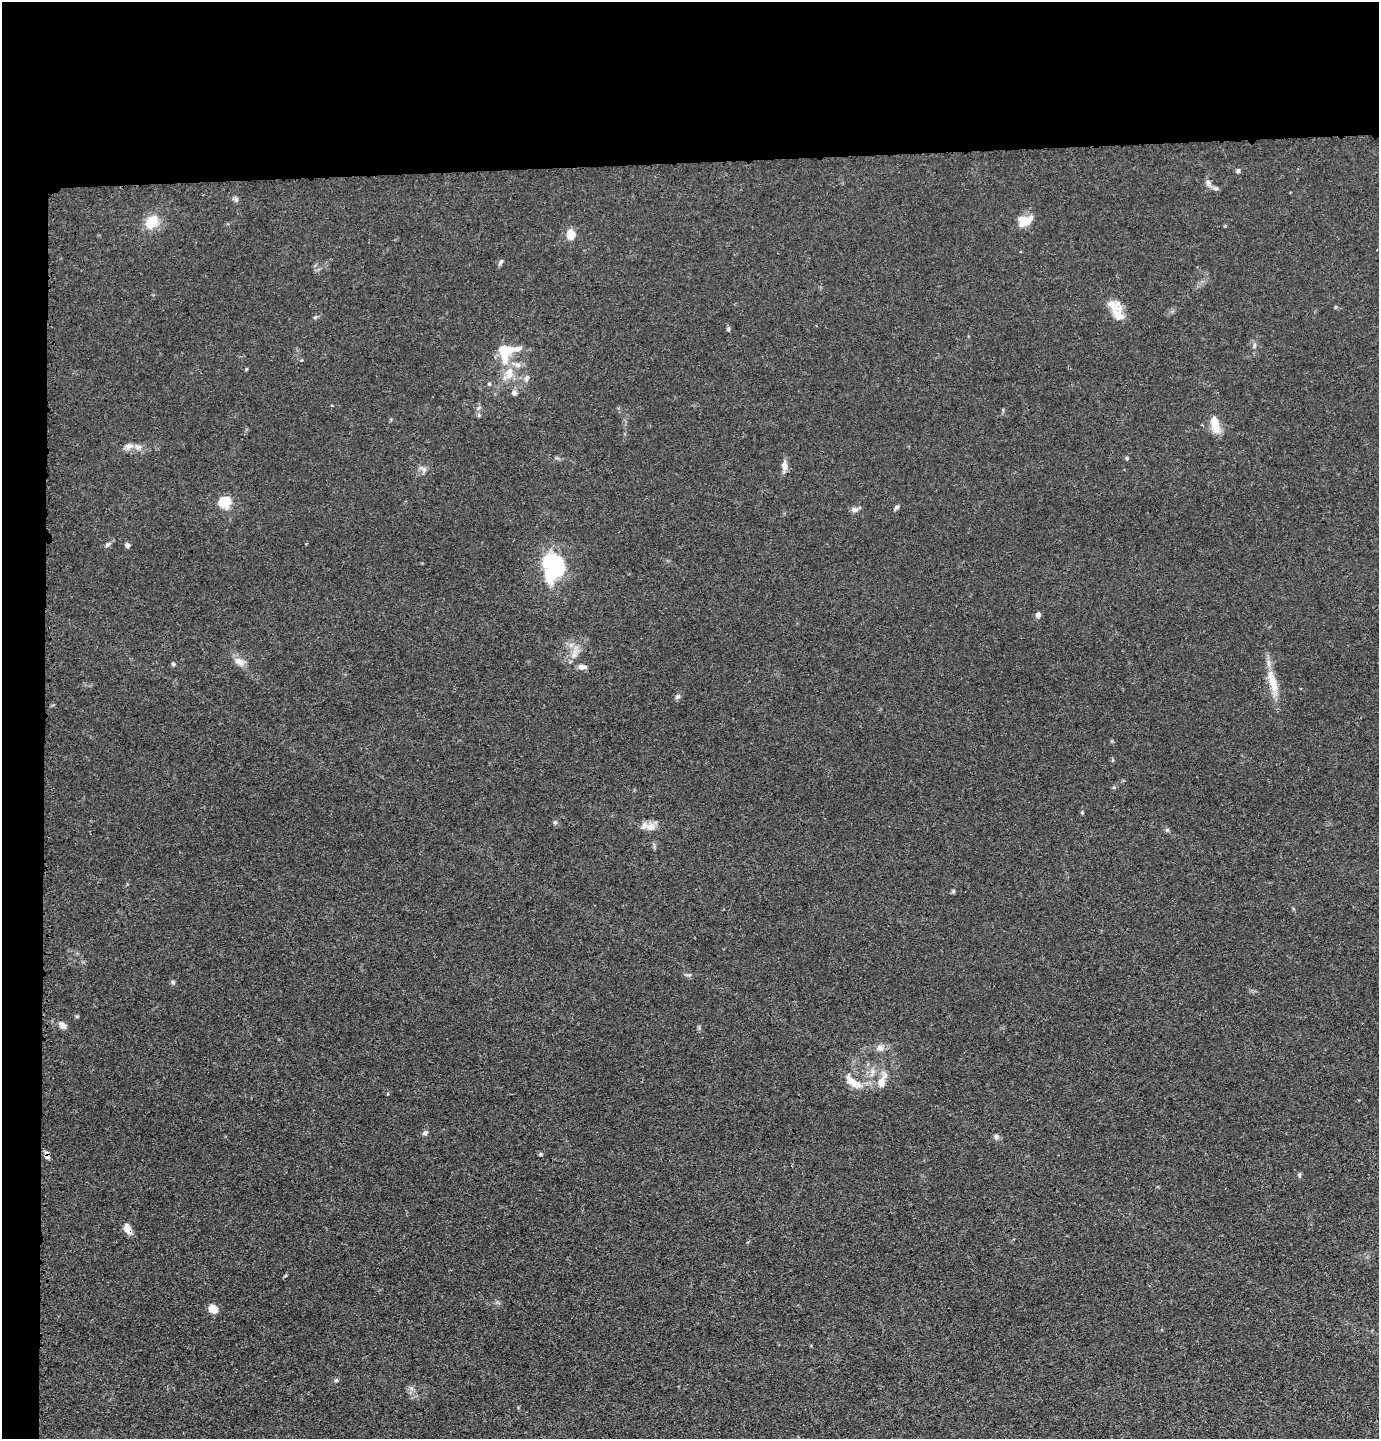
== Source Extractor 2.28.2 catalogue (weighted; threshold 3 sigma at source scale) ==
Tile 1 of 3 x 3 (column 1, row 1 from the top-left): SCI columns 98-1474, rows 2895-4331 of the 4327 x 4353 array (HDU 1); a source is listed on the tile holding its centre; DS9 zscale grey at full resolution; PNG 1381 x 1441 px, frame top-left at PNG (2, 2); no overlay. Shown black and unused: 14% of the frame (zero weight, under 3 of 4 exposures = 3% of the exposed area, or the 3 px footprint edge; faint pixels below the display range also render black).
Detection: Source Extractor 2.28.2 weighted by HDU 2 'WHT'; one run over the whole footprint, this tile lists its part. Background 0.0138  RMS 0.0026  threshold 0.0117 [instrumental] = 3 sigma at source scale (4.5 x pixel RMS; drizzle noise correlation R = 1.50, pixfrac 1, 0.05/0.05 arcsec/px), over >= 5 px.
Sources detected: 65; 3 inside a brighter object's white glare — not listed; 6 inside a brighter listed object's ellipse — not listed separately; the other 56 listed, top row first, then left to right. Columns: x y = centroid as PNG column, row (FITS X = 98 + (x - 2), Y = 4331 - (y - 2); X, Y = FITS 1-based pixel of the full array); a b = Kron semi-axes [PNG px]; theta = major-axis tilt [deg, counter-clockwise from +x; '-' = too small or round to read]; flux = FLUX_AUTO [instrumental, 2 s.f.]
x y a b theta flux
1238 171 5 5 - 0.56
1208 183 13 6 -67 1.1
236 199 8 6 -14 0.68
1025 221 19 12 19 4
152 222 16 12 52 6.5
571 234 12 10 86 3.3
501 262 10 4 60 0.56
1117 313 27 14 -83 4.4
315 317 7 4 43 0.42
728 329 6 5 - 0.46
1254 345 7 4 89 0.51
518 349 12 7 11 1.5
504 357 20 12 90 5.6
518 365 9 7 -9 1.3
246 369 4 4 - 0.27
527 378 10 6 64 1.1
514 393 8 6 -16 0.8
1215 425 19 8 -80 4.8
129 446 13 9 23 1.7
1127 458 5 4 - 0.35
785 466 14 7 -88 1.8
423 469 10 7 -44 1.1
225 502 6 5 - 32
897 507 8 4 43 0.56
854 510 10 7 0 1
108 544 10 5 39 0.7
127 545 5 5 - 0.93
559 567 28 14 -76 12
1038 615 7 6 - 0.83
575 652 25 7 74 2.8
239 662 17 9 -23 2.2
173 664 5 5 - 0.45
582 667 10 6 0 1.3
1273 682 37 10 -74 5.9
678 696 7 6 - 0.77
1082 812 5 4 - 0.31
555 822 5 5 - 0.43
650 827 16 11 -16 2.3
1167 830 5 5 - 0.43
953 891 6 4 -72 0.34
173 982 6 5 - 0.47
63 1025 9 7 -29 1.5
880 1048 11 9 -24 1.6
872 1071 7 6 - 0.97
882 1081 25 10 71 3.3
853 1082 27 10 -40 4.2
387 1094 4 3 - 0.28
425 1133 7 5 32 0.8
996 1137 7 6 - 0.75
541 1154 5 4 - 0.41
47 1156 8 6 -83 1.3
1299 1175 6 5 - 0.46
127 1229 10 6 -62 3
212 1309 11 8 -26 2.5
336 1380 5 5 - 0.39
411 1388 7 5 -44 0.73
Overlapping masked pixels (flux is a lower limit): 3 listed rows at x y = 853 1082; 47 1156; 127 1229